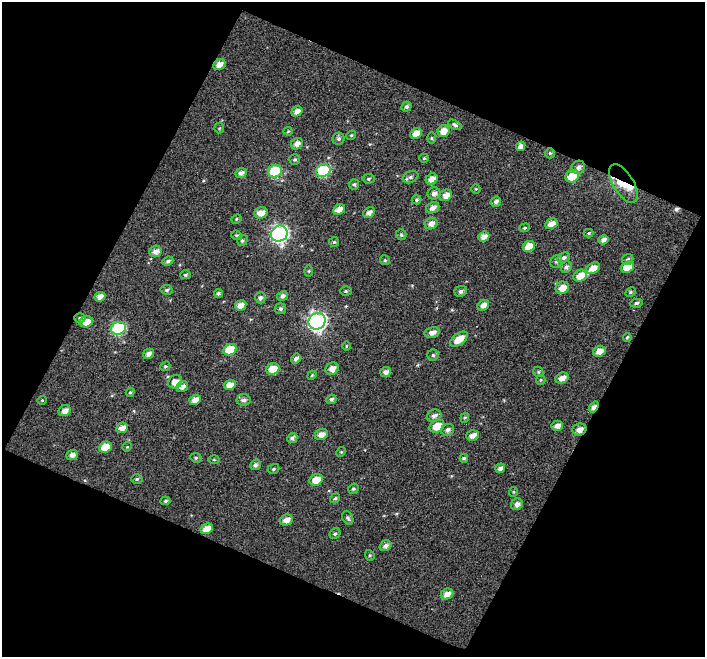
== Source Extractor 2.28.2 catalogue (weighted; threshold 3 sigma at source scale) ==
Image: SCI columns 1-703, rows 34-688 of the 703 x 715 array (HDU 1 of 3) = the unmasked area's bounding box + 8 px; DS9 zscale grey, full resolution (1 PNG px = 1 image px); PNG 707 x 659 px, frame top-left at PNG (2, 2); each listed source drawn as its Kron ellipse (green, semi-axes under 4 px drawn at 4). Shown black and unused: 46% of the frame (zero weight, under 5 of 10 exposures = <1% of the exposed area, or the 3 px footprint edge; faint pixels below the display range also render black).
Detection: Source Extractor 2.28.2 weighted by HDU 2 'WHT'. Background 0.0242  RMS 0.075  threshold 0.308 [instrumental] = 3 sigma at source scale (4.09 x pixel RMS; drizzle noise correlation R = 1.36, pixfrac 0.8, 0.0396/0.0396 arcsec/px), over >= 5 px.
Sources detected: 142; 1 cosmic-ray / hot-pixel residue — neither listed nor drawn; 3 inside a brighter listed object's ellipse — not listed separately; the other 138 listed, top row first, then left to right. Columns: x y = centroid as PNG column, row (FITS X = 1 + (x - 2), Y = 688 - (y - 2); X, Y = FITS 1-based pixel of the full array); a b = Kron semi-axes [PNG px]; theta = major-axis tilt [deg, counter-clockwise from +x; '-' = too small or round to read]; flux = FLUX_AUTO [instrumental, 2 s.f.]
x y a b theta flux
219 64 6 5 - 47
406 107 5 4 - 16
297 111 6 5 - 38
455 125 7 4 -29 13
219 128 5 5 - 9.6
288 131 4 4 - 7.5
444 131 6 5 - 66
416 133 6 5 - 66
351 135 5 4 - 8.5
431 138 5 3 - 7
338 139 6 6 - 18
297 144 6 5 - 40
520 146 5 4 - 36
550 153 5 5 - 13
424 158 4 4 - 8.1
295 160 5 5 - 12
578 167 7 6 - 26
275 171 7 6 - 410
323 171 7 6 - 540
241 173 6 5 - 31
572 176 7 6 - 140
410 177 8 5 26 18
368 179 6 4 5 12
432 179 6 5 - 52
624 183 21 10 -58 130
354 184 5 5 - 14
476 189 5 4 - 7.2
434 193 6 6 - 30
446 195 6 5 - 47
417 200 5 4 - 11
496 202 5 5 - 22
433 208 7 5 28 34
339 209 6 5 - 52
261 213 7 5 18 52
369 213 6 5 - 29
236 219 5 4 - 9.6
431 224 6 5 - 40
551 224 6 5 - 57
525 228 5 4 - 9.5
589 233 5 4 - 7.8
279 234 8 7 - 1900
237 235 6 4 -19 11
401 235 5 5 - 13
484 237 6 4 24 49
603 240 5 4 - 29
242 241 6 5 - 12
334 242 5 5 - 10
529 246 6 5 - 84
155 251 6 5 - 37
563 258 6 5 - 23
628 259 6 5 - 14
385 260 5 4 - 9.6
168 261 5 4 - 15
556 262 7 5 54 14
566 267 6 5 - 21
627 267 6 5 - 100
593 268 7 5 32 65
309 271 5 3 - 7.1
185 275 5 4 - 11
580 276 7 6 - 79
562 288 7 6 - 64
167 290 6 5 - 14
346 291 6 5 - 11
461 291 6 5 - 22
630 292 6 4 28 10
218 293 4 4 - 14
282 296 5 4 - 24
100 297 6 4 23 42
260 298 5 5 - 19
636 303 6 4 9 15
241 305 6 5 - 44
483 305 6 5 - 42
280 309 5 5 - 14
80 318 5 5 - 13
317 321 9 8 - 2300
86 322 7 5 16 62
118 328 7 6 - 660
432 333 8 5 15 39
627 337 4 3 - 9
459 339 10 5 36 100
346 346 5 3 - 5.4
230 350 7 5 25 180
599 351 6 5 - 53
149 354 6 4 30 31
433 355 5 5 - 12
296 359 5 4 - 23
165 366 5 4 - 9.1
273 369 7 5 21 95
332 369 7 6 - 48
386 372 5 5 - 31
538 372 5 4 - 9.7
312 375 5 4 - 7.7
562 378 7 5 24 48
541 380 5 4 - 8.7
175 382 7 6 - 52
230 385 6 5 - 52
182 386 6 5 - 33
130 392 4 4 - 9.1
331 399 5 4 - 15
42 400 4 4 - 6.6
195 400 6 5 - 49
243 400 7 6 - 25
594 407 6 4 53 41
65 411 6 5 - 41
434 416 7 6 - 25
465 418 5 4 - 9.4
437 426 8 6 30 99
557 426 6 5 - 33
122 428 6 5 - 47
579 429 7 6 - 43
448 430 6 5 - 23
321 434 7 5 23 41
472 435 6 5 - 45
292 438 5 4 - 21
105 447 6 5 - 110
127 447 5 4 - 7
341 452 5 4 - 7.3
72 455 6 5 - 32
196 458 6 5 - 12
464 458 4 4 - 11
214 459 5 3 - 7.2
255 465 6 5 - 19
500 468 5 4 - 28
273 469 6 4 18 12
137 479 5 5 - 11
316 480 7 5 27 93
353 489 5 5 - 11
513 492 5 4 - 8.2
335 498 5 4 - 13
165 501 5 3 - 9.9
517 504 6 5 - 27
348 518 7 5 -61 16
286 520 6 5 - 49
207 529 6 5 - 71
335 534 6 5 - 13
386 546 6 5 - 24
370 555 5 4 - 10
447 594 6 5 - 51
Overlapping masked pixels (flux is a lower limit): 3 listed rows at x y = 624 183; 594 407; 579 429